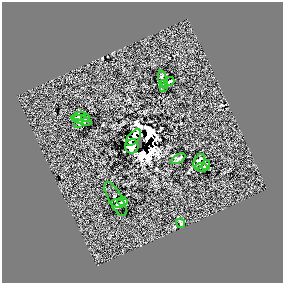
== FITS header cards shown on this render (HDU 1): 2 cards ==
NAXIS1  =                  281 /
NAXIS2  =                  281 /

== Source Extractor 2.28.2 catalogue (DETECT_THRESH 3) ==
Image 281 x 281 px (HDU 1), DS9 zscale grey, 1 PNG px = 1 image px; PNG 285 x 285 px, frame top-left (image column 1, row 281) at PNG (2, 2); each listed source drawn as its Kron ellipse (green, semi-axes under 4 px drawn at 4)
Background 0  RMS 35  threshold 105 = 3 sigma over >= 5 px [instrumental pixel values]
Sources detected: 22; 4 with non-positive FLUX_AUTO (blend fragments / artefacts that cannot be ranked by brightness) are neither listed nor drawn; the other 18 listed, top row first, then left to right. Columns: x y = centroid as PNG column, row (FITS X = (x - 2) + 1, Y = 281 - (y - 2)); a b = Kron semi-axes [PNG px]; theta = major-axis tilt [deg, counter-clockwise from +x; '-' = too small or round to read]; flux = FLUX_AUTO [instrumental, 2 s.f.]
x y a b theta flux
163 80 9 4 -76 11000
170 81 5 3 - 3700
164 83 4 3 - 4400
164 87 4 2 - 2800
80 116 5 3 - 5700
86 118 4 3 - 5100
82 120 11 3 -19 5500
79 124 3 2 - 1600
134 137 10 5 50 31000
132 146 7 6 - 31000
178 159 8 3 30 4100
199 161 8 5 62 9900
206 165 5 4 - 6200
201 167 6 3 -8 4800
115 199 19 7 -61 3800
122 201 5 4 - 6300
118 204 7 3 -8 7300
181 223 4 2 - 3400
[4 non-positive-flux detections neither listed nor drawn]